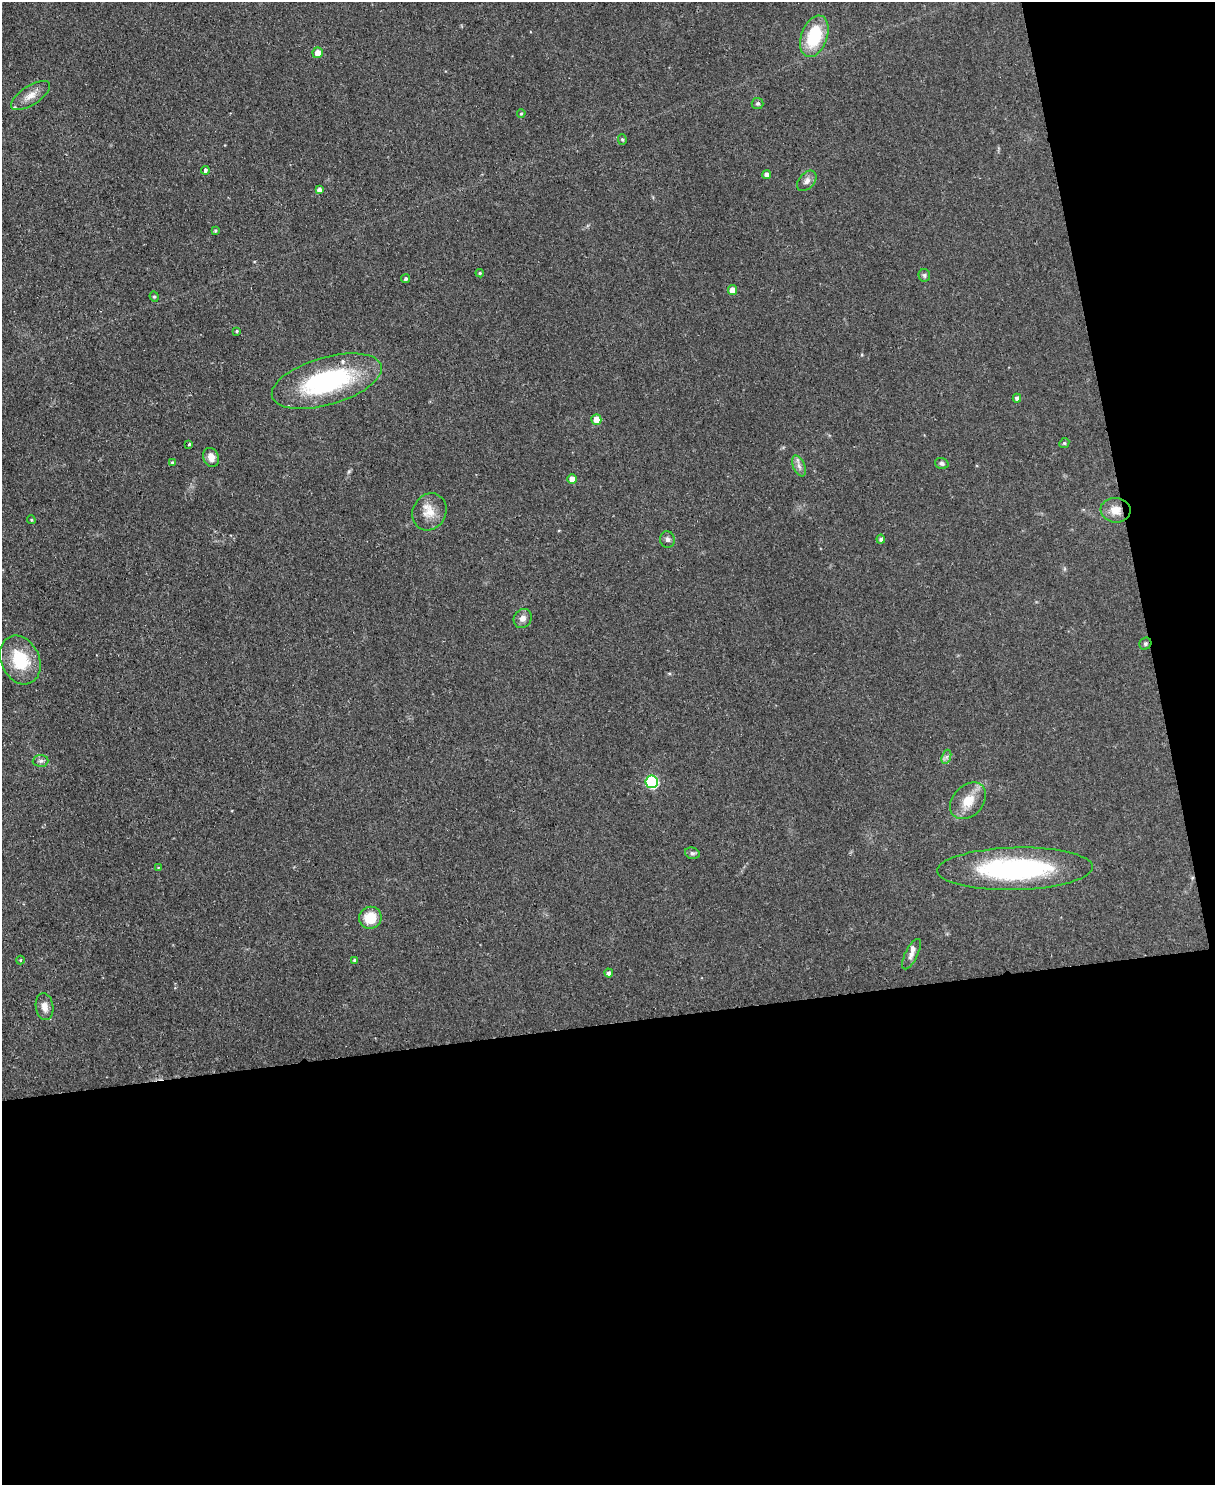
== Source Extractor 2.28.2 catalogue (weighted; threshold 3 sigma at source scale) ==
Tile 12 of 4 x 3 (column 4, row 3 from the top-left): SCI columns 3643-4855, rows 138-1620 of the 4855 x 4839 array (HDU 1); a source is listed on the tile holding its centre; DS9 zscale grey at full resolution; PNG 1217 x 1487 px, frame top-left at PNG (2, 2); each listed source drawn as its Kron ellipse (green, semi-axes under 4 px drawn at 4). Shown black and unused: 36% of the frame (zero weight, under 2 of 3 exposures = <1% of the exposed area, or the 3 px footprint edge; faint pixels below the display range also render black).
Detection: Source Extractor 2.28.2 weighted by HDU 2 'WHT'; one run over the whole footprint, this tile lists its part. Background 0.0935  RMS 0.0096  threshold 0.0434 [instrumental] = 3 sigma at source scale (4.5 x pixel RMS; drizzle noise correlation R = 1.50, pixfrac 1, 0.05/0.05 arcsec/px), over >= 5 px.
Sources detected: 49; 1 inside a brighter listed object's ellipse — not listed separately; the other 48 listed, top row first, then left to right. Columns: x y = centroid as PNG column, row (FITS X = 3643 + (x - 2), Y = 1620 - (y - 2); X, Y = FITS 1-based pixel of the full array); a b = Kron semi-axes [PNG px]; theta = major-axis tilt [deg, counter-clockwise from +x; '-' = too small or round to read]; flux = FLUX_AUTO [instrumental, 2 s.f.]
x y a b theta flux
814 36 22 13 69 48
318 53 5 5 - 9.6
30 96 22 9 33 10
758 103 6 5 - 2
521 113 4 3 - 1.1
622 139 5 4 - 1.3
205 170 4 3 - 3.5
767 175 4 4 - 5.1
807 181 12 7 47 4.9
319 190 4 4 - 5.1
216 231 4 4 - 1.5
480 273 4 4 - 1.2
924 275 6 5 - 1.9
406 279 4 4 - 2.2
732 290 5 4 - 9.2
154 297 5 4 - 1.3
237 331 3 3 - 1.1
327 381 57 24 16 140
1017 398 4 4 - 2.9
596 420 5 5 - 14
1064 443 5 4 - 1.3
189 444 4 3 - 1.5
211 457 10 7 -69 7.1
172 462 4 4 - 0.88
942 463 7 5 -17 2.6
799 466 11 6 -67 4.4
572 479 5 4 - 10
1116 510 15 12 -7 12
429 512 19 16 62 15
31 520 4 4 - 1
667 539 8 7 - 2.8
881 539 4 4 - 2.2
523 618 10 8 62 5.2
1145 644 6 5 - 1.9
20 660 25 19 -65 39
946 757 7 4 71 2.4
41 761 8 6 2 2.6
652 782 6 6 - 93
968 801 21 15 47 19
692 853 7 5 -14 2.2
158 868 4 4 - 0.82
1015 869 78 21 1 150
370 918 11 11 - 20
911 954 16 6 63 4.8
20 960 4 4 - 0.86
354 960 4 3 - 0.92
609 973 4 4 - 3.1
44 1007 13 9 -81 7.6
Overlapping masked pixels (flux is a lower limit): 2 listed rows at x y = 1116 510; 1145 644